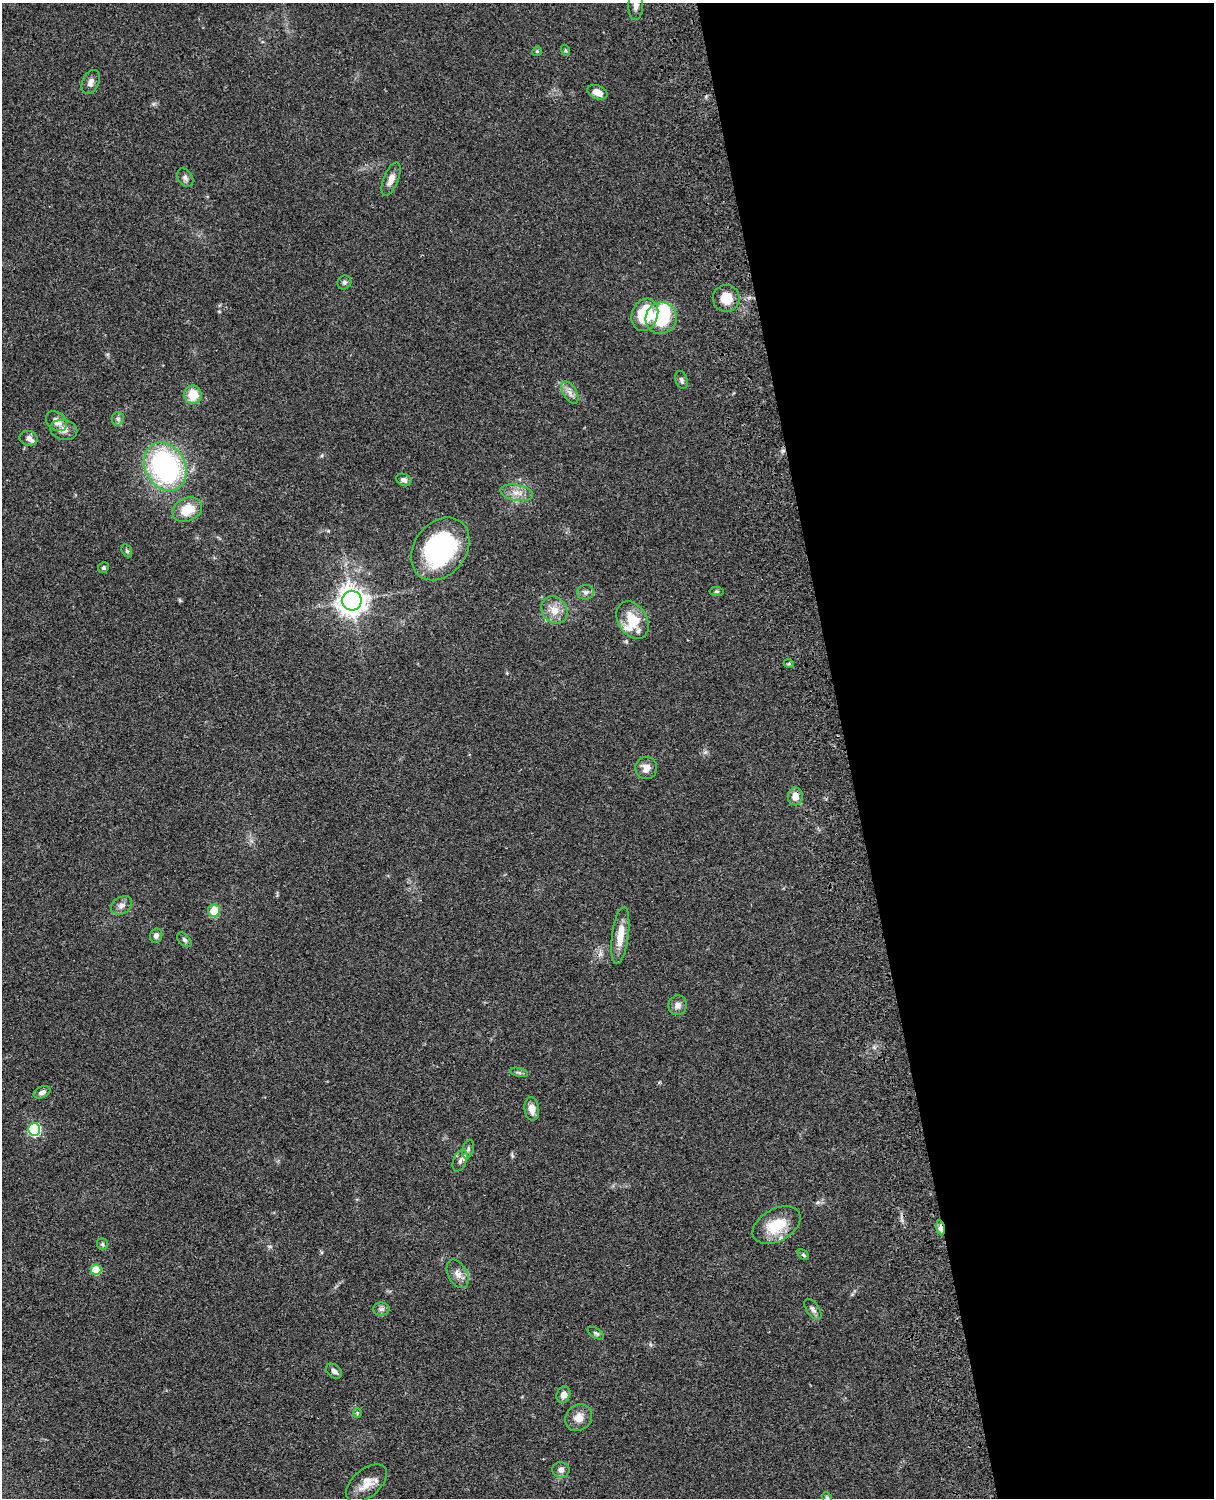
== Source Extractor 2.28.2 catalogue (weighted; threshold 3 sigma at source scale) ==
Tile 8 of 4 x 3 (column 4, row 2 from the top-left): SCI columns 3757-4968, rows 1772-3267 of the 5086 x 4926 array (HDU 1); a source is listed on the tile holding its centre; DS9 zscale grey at full resolution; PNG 1216 x 1500 px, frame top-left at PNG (2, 3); each listed source drawn as its Kron ellipse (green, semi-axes under 4 px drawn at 4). Shown black and unused: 30% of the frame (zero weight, under 3 of 4 exposures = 6% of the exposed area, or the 3 px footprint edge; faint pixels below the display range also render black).
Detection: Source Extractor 2.28.2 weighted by HDU 2 'WHT'; one run over the whole footprint, this tile lists its part. Background 0.0781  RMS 0.0059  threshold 0.0264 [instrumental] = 3 sigma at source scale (4.5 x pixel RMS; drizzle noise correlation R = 1.50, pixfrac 1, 0.05/0.05 arcsec/px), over >= 5 px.
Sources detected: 64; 1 inside a brighter object's white glare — neither listed nor drawn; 2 inside a brighter listed object's ellipse — not listed separately; the other 61 listed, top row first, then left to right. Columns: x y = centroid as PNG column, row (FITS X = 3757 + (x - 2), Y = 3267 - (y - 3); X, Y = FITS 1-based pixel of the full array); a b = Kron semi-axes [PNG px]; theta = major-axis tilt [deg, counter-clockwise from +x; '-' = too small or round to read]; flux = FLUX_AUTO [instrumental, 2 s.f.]
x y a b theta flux
636 5 15 7 88 3.2
565 50 6 3 -71 0.72
537 51 5 4 - 0.69
91 82 13 8 64 2.9
597 92 10 6 -21 5.6
185 178 10 7 -56 2
391 179 17 7 68 4.3
344 282 7 6 - 1.4
726 298 13 13 - 9.1
645 315 16 13 71 27
661 318 16 15 - 34
681 380 9 6 -71 1.6
570 392 12 6 -58 3.1
193 395 9 9 - 11
118 419 7 6 - 1.4
56 421 11 8 -39 4.5
64 430 14 10 -12 4.2
29 438 9 7 -13 2.4
165 467 25 20 -61 110
404 480 8 6 -26 2.3
517 493 16 8 -10 5.1
187 510 15 11 24 11
440 549 34 26 53 80
127 551 7 4 -60 0.85
103 568 6 5 - 1.1
716 591 7 4 -6 0.86
585 592 8 7 - 2
352 601 10 9 - 580
554 610 14 12 -55 6.8
633 620 20 14 -59 15
789 664 5 3 - 0.68
646 768 11 11 - 4.3
795 796 9 7 89 5
122 905 11 8 32 2.9
214 911 6 6 - 12
620 935 29 8 82 10
156 936 7 6 - 2
184 940 9 5 -45 1.3
678 1005 10 9 - 3.3
519 1072 9 4 -13 1.1
42 1092 9 5 25 2
532 1109 11 7 -82 5.1
34 1129 6 6 - 64
468 1149 9 5 74 1.6
460 1161 11 6 68 2.4
777 1225 26 16 29 19
941 1228 7 4 -81 8.1
102 1244 6 5 - 1.1
803 1255 6 4 -40 0.97
96 1270 5 5 - 23
458 1274 15 9 -61 4.3
381 1309 8 6 0 1.6
813 1309 12 6 -55 2.1
596 1333 9 5 -32 1.2
334 1371 9 6 -40 2.2
564 1394 8 6 70 3.9
357 1413 5 4 - 0.64
579 1418 14 12 47 6
561 1470 8 7 - 2.6
366 1483 24 13 41 8.2
827 1497 5 4 - 0.65
Overlapping masked pixels (flux is a lower limit): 1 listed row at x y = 941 1228
Isophote crosses this tile's border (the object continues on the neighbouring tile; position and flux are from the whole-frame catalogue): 1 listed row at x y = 636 5